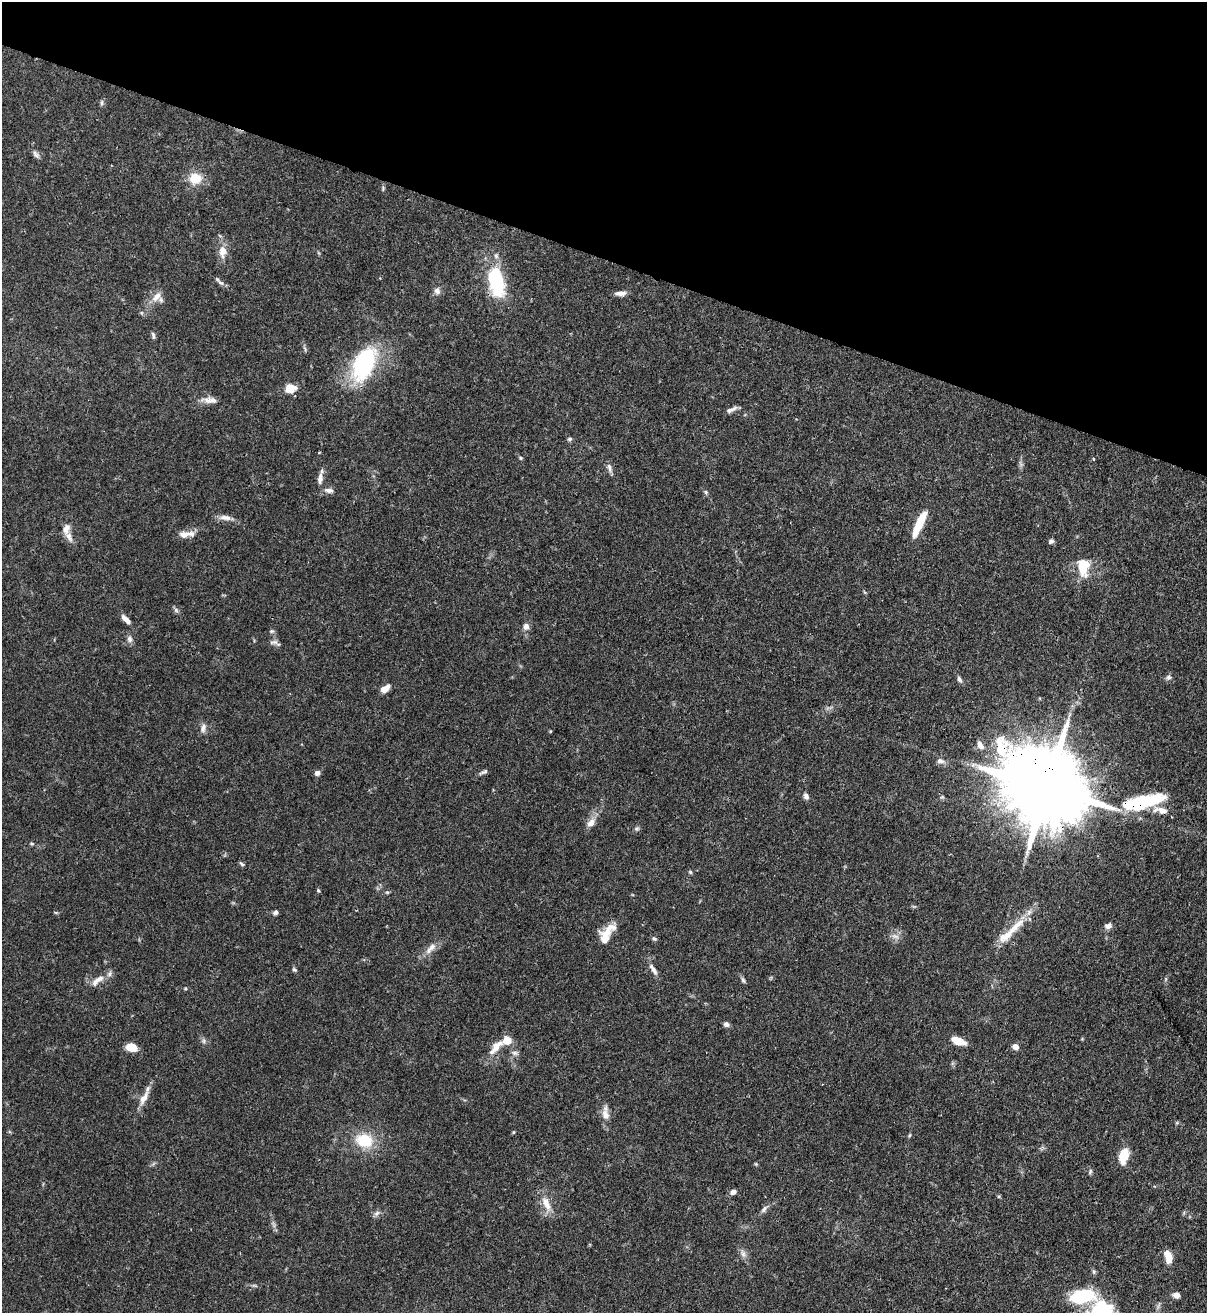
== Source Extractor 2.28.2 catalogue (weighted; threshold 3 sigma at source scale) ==
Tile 2 of 4 x 4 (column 2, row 1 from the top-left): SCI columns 1424-2628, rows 3966-5276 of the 5389 x 5307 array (HDU 1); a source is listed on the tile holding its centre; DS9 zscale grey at full resolution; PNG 1209 x 1315 px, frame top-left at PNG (2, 2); no overlay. Shown black and unused: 20% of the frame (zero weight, under 3 of 4 exposures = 7% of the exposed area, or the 3 px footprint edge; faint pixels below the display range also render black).
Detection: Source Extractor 2.28.2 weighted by HDU 2 'WHT'; one run over the whole footprint, this tile lists its part. Background 0.1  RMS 0.0041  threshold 0.0186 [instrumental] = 3 sigma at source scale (4.5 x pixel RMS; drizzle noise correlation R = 1.50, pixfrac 1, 0.05/0.05 arcsec/px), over >= 5 px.
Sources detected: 96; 1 inside a brighter object's white glare — not listed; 8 inside a brighter listed object's ellipse — not listed separately; the other 87 listed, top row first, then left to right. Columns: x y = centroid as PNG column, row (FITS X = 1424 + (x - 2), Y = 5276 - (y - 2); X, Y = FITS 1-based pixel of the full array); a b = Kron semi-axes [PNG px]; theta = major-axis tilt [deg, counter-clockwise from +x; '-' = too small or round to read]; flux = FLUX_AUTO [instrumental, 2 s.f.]
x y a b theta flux
102 103 7 4 -90 0.7
36 154 12 5 -49 1.3
195 178 18 15 5 7.2
383 189 9 3 85 0.59
223 251 12 8 -90 4.6
496 281 27 12 -79 36
221 283 12 4 -39 1.2
437 291 9 8 - 1.7
621 293 13 6 2 2.2
156 297 16 9 50 3.9
153 335 10 4 -78 0.86
305 348 9 3 -69 0.69
364 364 40 22 64 40
290 388 13 10 8 5
213 400 14 8 -23 2.7
729 410 11 7 24 1.5
570 439 6 4 22 0.76
520 458 5 4 - 0.54
1093 459 4 3 - 0.39
609 468 14 5 -77 1.5
320 478 15 7 82 2.4
329 490 13 6 -7 1.8
706 492 6 5 - 0.67
225 517 16 7 -6 2.6
919 524 29 7 66 12
66 529 13 9 73 3
186 534 21 7 4 3.7
1051 541 6 5 - 1.1
1082 568 24 12 -70 7.5
176 610 7 6 - 0.93
125 619 10 5 -35 2.1
526 626 9 7 88 1.9
272 631 7 5 -18 0.74
130 639 9 7 -86 1.6
274 642 12 6 -10 1.4
1168 677 7 6 - 1.1
959 679 9 5 -61 1
385 689 8 5 39 4.6
203 728 13 7 75 1.9
980 745 10 6 -61 2.5
940 761 11 7 -11 1.7
485 772 8 6 22 0.95
317 773 7 6 - 1.3
1046 787 28 18 -24 7200
806 796 7 5 -67 1.6
1147 800 53 17 10 26
591 823 13 8 47 2.9
637 828 6 4 19 0.69
32 844 6 3 -19 0.49
242 864 7 4 -36 0.66
690 872 5 4 - 0.55
318 890 5 4 - 0.56
387 892 6 3 -17 0.48
275 912 6 5 - 1.3
1108 926 8 6 5 1.8
1007 935 38 10 40 8.7
895 936 12 5 -12 1.6
605 939 27 13 59 7
654 939 6 5 - 0.72
432 947 14 8 44 2.8
294 969 7 4 -30 0.7
653 969 18 6 -58 2.2
99 979 16 8 26 3.5
743 980 8 5 -59 0.8
726 1024 7 6 - 1.1
204 1041 7 4 -90 0.8
958 1041 14 6 -18 6.5
131 1047 10 7 -12 7.6
496 1047 28 10 49 5.4
1016 1047 7 6 - 2.2
515 1053 8 6 -14 1.3
144 1098 23 8 60 4.1
605 1114 14 9 -76 3.4
910 1135 6 3 70 0.48
364 1140 19 15 -16 14
1124 1155 11 6 75 14
756 1164 4 4 - 0.45
1090 1171 7 5 71 0.73
733 1192 7 6 - 1.7
546 1204 21 9 -66 5.1
764 1209 11 6 58 1.4
377 1213 9 6 28 1.3
743 1254 9 6 -74 1.6
1168 1257 15 8 -73 5.3
1094 1272 6 4 -72 0.68
1176 1295 8 6 -12 1.9
1082 1296 16 9 9 37
Overlapping masked pixels (flux is a lower limit): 3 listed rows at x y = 496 281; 1046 787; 1147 800